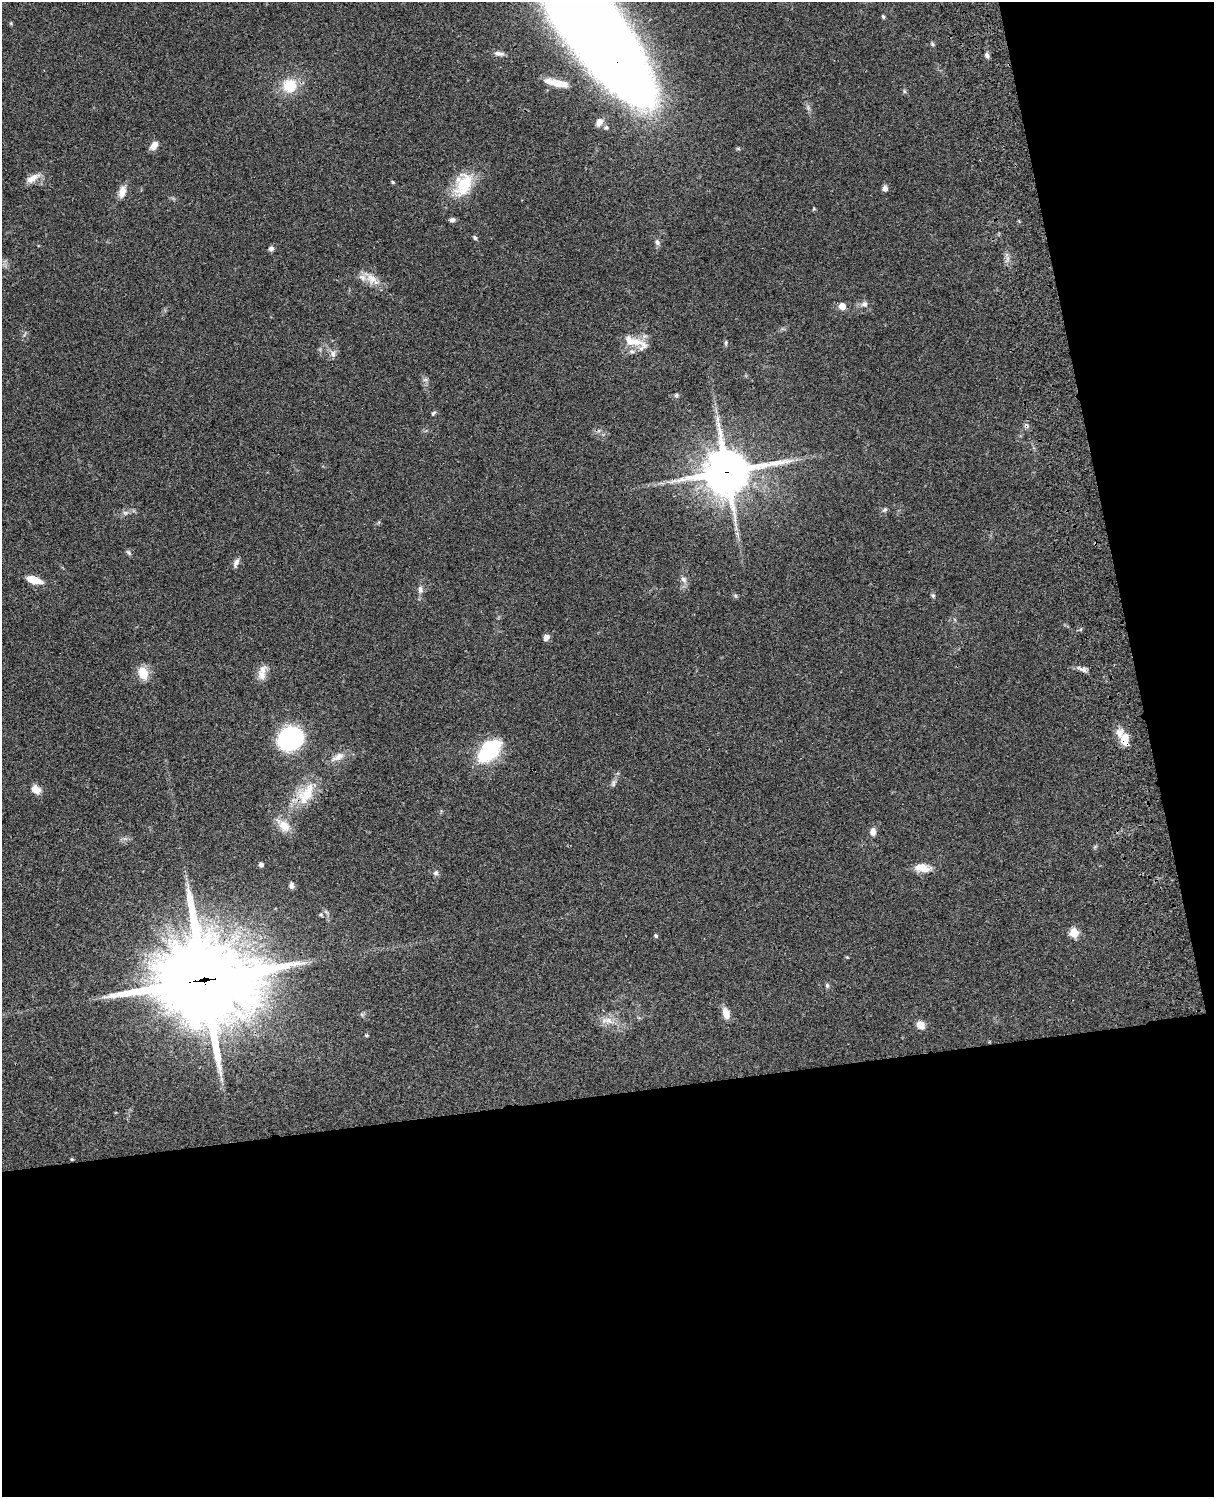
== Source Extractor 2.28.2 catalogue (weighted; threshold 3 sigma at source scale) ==
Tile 12 of 4 x 3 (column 4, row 3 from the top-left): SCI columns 3756-4967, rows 277-1771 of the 5086 x 4925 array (HDU 1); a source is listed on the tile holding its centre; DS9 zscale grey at full resolution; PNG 1216 x 1499 px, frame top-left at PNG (2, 2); no overlay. Shown black and unused: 33% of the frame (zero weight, under 3 of 4 exposures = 6% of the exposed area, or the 3 px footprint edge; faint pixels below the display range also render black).
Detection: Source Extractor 2.28.2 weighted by HDU 2 'WHT'; one run over the whole footprint, this tile lists its part. Background 0.0759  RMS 0.0057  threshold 0.0258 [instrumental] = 3 sigma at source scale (4.5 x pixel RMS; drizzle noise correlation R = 1.50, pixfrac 1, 0.05/0.05 arcsec/px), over >= 5 px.
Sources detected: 68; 1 inside a brighter object's white glare — not listed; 2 inside a brighter listed object's ellipse — not listed separately; the other 65 listed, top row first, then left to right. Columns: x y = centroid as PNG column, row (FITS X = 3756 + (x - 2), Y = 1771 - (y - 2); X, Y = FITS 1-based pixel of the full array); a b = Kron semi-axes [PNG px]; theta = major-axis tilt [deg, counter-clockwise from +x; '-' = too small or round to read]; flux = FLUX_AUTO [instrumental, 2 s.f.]
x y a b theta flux
883 17 6 4 -69 0.71
594 30 125 40 -52 1600
932 44 5 5 - 0.84
498 53 9 7 -33 2
987 56 8 5 -73 1.6
557 83 26 7 -12 8.7
290 86 15 14 - 16
904 91 5 5 - 0.89
599 122 11 8 68 3.3
606 128 7 6 - 1.4
154 146 10 6 52 4.1
32 178 19 8 31 5.2
392 182 5 4 - 0.58
464 185 33 19 63 22
885 188 7 6 - 2.1
122 192 15 8 76 4.7
452 220 7 6 - 1.6
475 238 6 5 - 1.1
657 242 9 6 -59 1.8
271 248 7 6 - 1.6
371 279 25 11 -46 7.8
864 304 8 7 - 2.2
842 306 6 5 - 5.8
635 342 37 10 -22 9.2
726 343 7 4 72 0.8
333 354 10 7 -75 2.5
676 395 6 5 - 1.1
433 413 7 4 44 0.94
1026 426 7 6 - 1.6
727 472 16 15 - 2100
885 510 8 5 41 1.2
125 513 6 6 - 1.5
129 553 9 4 -45 1.1
236 563 13 5 66 2.1
683 579 9 7 -44 2.2
34 580 13 6 -17 12
420 589 9 7 -87 2.2
933 596 6 5 - 0.89
546 637 8 6 57 2.2
1083 669 12 6 -20 2.4
143 673 13 10 -72 9.6
261 675 16 10 -71 5
290 738 21 18 25 72
1125 740 18 11 -84 9.3
487 753 22 16 44 33
338 757 20 8 29 4.9
613 783 11 5 85 1.6
36 789 9 7 -43 6.2
306 794 36 18 57 19
284 826 21 12 -43 7.9
873 831 9 7 83 3.1
261 864 5 4 - 1.6
922 868 20 10 -7 7.2
436 873 7 6 - 1.5
291 885 8 5 -83 1.7
1074 933 5 5 - 24
656 936 4 4 - 1.1
847 957 4 3 - 0.5
205 980 35 31 -3 6700
827 985 6 5 - 0.96
726 1013 12 7 -76 6.4
607 1020 22 8 -11 6.1
921 1025 8 7 - 6.4
366 1035 5 4 - 0.58
72 1159 4 3 - 0.63
Overlapping masked pixels (flux is a lower limit): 5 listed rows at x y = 594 30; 1026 426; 727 472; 1125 740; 205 980
Isophote crosses this tile's border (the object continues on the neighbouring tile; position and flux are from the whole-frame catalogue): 1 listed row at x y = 594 30